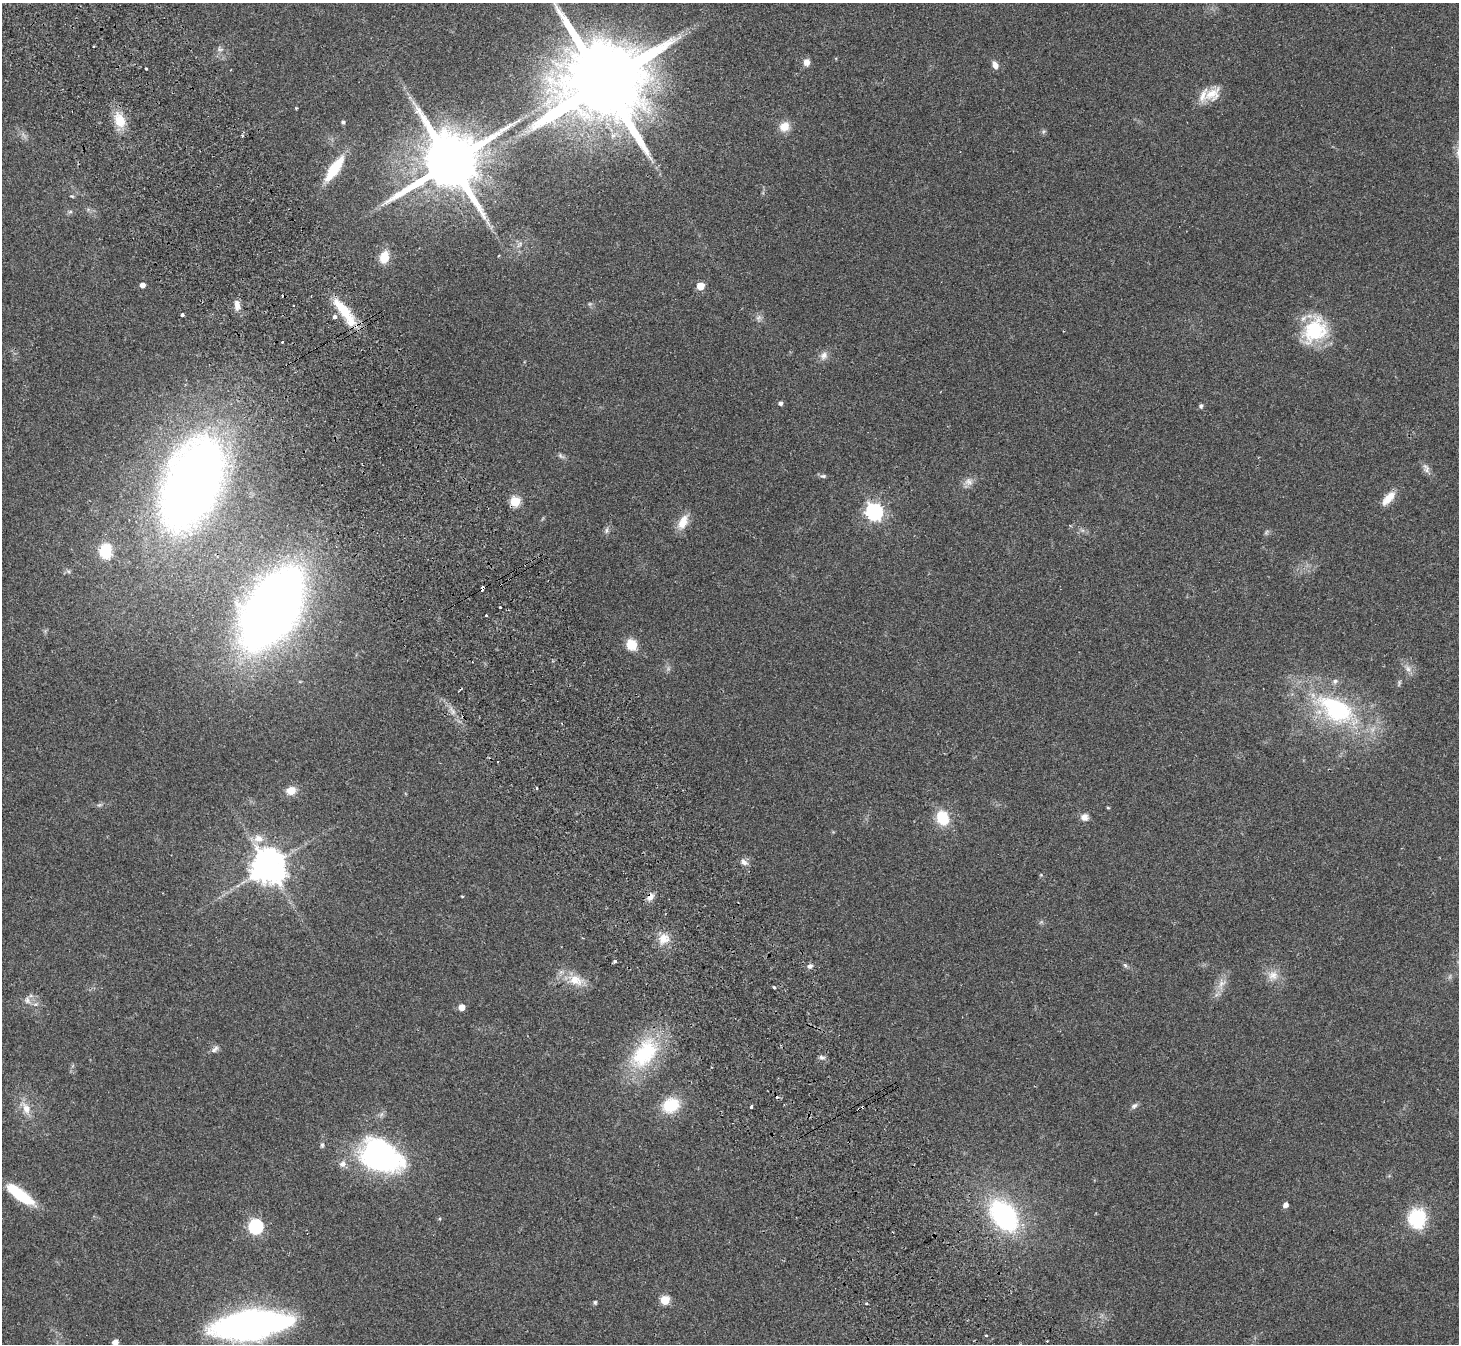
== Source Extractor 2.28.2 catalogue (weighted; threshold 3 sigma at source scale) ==
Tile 11 of 4 x 4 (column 3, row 3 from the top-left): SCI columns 2966-4422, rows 1538-2879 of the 5934 x 5893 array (HDU 1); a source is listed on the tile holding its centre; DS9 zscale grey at full resolution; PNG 1461 x 1346 px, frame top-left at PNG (2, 3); no overlay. Shown black and unused: <1% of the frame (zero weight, under 2 of 3 exposures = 3% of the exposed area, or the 3 px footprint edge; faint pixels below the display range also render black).
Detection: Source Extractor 2.28.2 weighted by HDU 2 'WHT'; one run over the whole footprint, this tile lists its part. Background 0.141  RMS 0.0088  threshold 0.0394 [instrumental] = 3 sigma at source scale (4.5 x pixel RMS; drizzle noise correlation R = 1.50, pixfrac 1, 0.05/0.05 arcsec/px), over >= 5 px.
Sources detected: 99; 2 too faint to see at this stretch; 1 inside a brighter object's white glare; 8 cosmic-ray / hot-pixel residue — not listed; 3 inside a brighter listed object's ellipse — not listed separately; the other 85 listed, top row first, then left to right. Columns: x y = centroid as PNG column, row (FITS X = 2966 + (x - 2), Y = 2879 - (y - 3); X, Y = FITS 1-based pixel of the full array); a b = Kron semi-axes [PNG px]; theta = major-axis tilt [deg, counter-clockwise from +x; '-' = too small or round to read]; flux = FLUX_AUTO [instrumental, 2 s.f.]
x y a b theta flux
93 46 3 2 - 1.5
220 49 9 5 -8 2.3
807 62 9 8 - 4.7
995 65 10 7 -72 4.7
146 69 3 3 - 3
604 83 23 20 26 19000
1212 94 23 16 30 14
296 108 3 3 - 0.86
120 120 22 14 -74 17
343 122 4 4 - 1.9
784 127 13 11 36 9.9
242 135 4 3 - 1.5
450 162 18 15 33 7500
334 169 29 9 55 33
72 196 6 3 -19 0.92
70 212 6 4 18 1.4
384 257 13 9 71 14
142 285 4 4 - 4.8
700 286 5 5 - 17
237 305 13 7 -80 6.3
343 309 37 11 -49 30
182 315 4 3 - 5.3
335 317 3 3 - 34
1315 330 33 25 52 51
824 355 11 9 50 5.1
780 403 4 4 - 2.8
1201 406 5 5 - 1.9
561 456 11 4 -41 2.3
1426 468 15 7 -68 4.2
823 476 8 5 0 1.9
969 482 12 10 -35 5.7
191 483 70 39 68 910
1388 498 21 9 48 11
515 501 5 5 - 44
874 512 7 7 - 290
683 522 20 10 64 12
606 530 9 4 89 2.2
106 551 14 11 85 29
500 607 3 3 - 1.5
272 609 69 36 59 880
487 615 3 3 - 2.7
631 644 11 10 - 16
1408 669 9 7 -74 3.9
1399 682 7 5 -80 1.5
1338 710 44 32 -12 97
498 762 3 2 - 0.95
291 791 9 8 - 10
99 805 7 4 18 1.5
1108 808 4 3 - 0.95
1084 817 8 8 - 5.4
942 818 16 13 -70 25
258 838 13 10 1 8.9
744 862 10 6 -45 4
268 867 10 10 - 1900
650 897 11 8 52 5.1
664 939 16 13 23 12
615 961 3 3 - 2.6
1125 965 6 5 - 1.8
810 966 7 6 - 2.7
1273 975 14 13 - 9.1
575 980 21 14 -20 17
774 987 4 3 - 1
27 1000 12 7 -79 3.8
462 1007 5 5 - 9
215 1049 12 6 40 3.1
645 1053 48 28 51 70
821 1057 7 5 -16 2.3
671 1105 18 15 22 30
751 1106 3 3 - 3.5
1134 1106 10 6 30 2.4
26 1108 18 10 -66 10
322 1145 6 5 - 1.6
380 1157 39 26 -25 210
342 1164 10 8 50 4.5
20 1194 32 10 -36 36
1285 1205 6 5 - 3.6
1004 1215 24 16 -51 170
1417 1218 19 17 88 48
255 1227 6 6 - 150
665 1300 5 5 - 33
595 1302 5 4 - 1.3
867 1304 4 2 - 0.89
251 1325 65 22 7 420
986 1336 3 3 - 2.7
115 1342 5 5 - 6.5
Overlapping masked pixels (flux is a lower limit): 3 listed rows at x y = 515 501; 272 609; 650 897
Isophote crosses this tile's border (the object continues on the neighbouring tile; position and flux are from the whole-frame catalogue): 2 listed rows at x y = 604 83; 115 1342